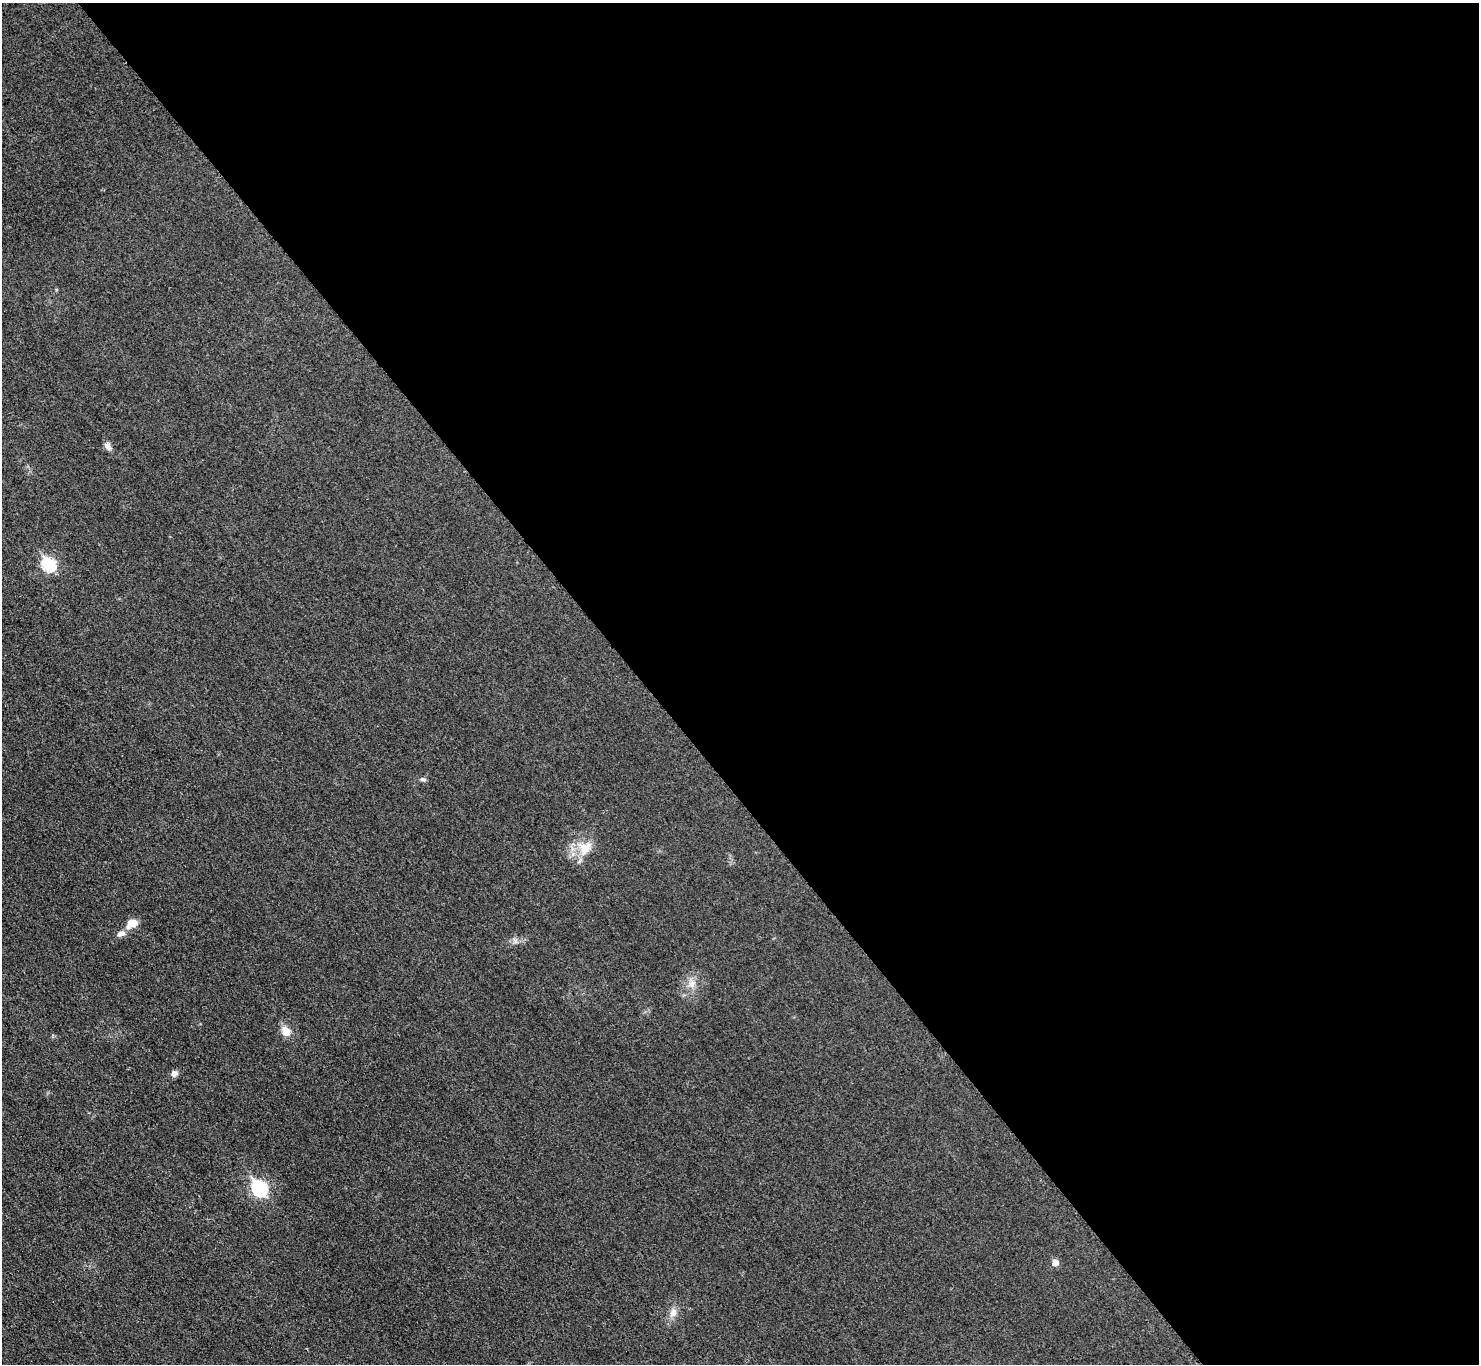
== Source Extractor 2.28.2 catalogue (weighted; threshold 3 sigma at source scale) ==
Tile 8 of 4 x 4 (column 4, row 2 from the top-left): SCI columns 4454-5930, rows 2903-4264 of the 5953 x 5949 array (HDU 1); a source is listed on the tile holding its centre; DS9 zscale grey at full resolution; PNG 1481 x 1366 px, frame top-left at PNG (2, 3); no overlay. Shown black and unused: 57% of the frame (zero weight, under 3 of 4 exposures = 2% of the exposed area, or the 3 px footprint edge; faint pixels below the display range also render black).
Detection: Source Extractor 2.28.2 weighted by HDU 2 'WHT'; one run over the whole footprint, this tile lists its part. Background 0.0329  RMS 0.0064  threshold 0.0287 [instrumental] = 3 sigma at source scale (4.5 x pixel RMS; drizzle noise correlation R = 1.50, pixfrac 1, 0.05/0.05 arcsec/px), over >= 5 px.
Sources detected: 13; all 13 listed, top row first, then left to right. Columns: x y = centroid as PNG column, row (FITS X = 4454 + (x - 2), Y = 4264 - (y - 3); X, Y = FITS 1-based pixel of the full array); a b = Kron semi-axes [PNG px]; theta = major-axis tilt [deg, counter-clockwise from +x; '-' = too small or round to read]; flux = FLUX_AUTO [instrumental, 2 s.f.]
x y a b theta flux
108 446 10 7 -56 2.9
49 564 7 6 - 68
423 779 8 5 -20 1.4
585 848 20 19 - 13
132 923 13 8 29 7.7
121 933 12 7 17 3.1
515 941 10 5 -48 2
692 983 12 10 55 5
286 1031 12 9 -57 6.6
174 1073 8 7 - 2.6
259 1188 8 7 - 110
1055 1263 6 6 - 4.7
673 1313 12 9 68 4.5